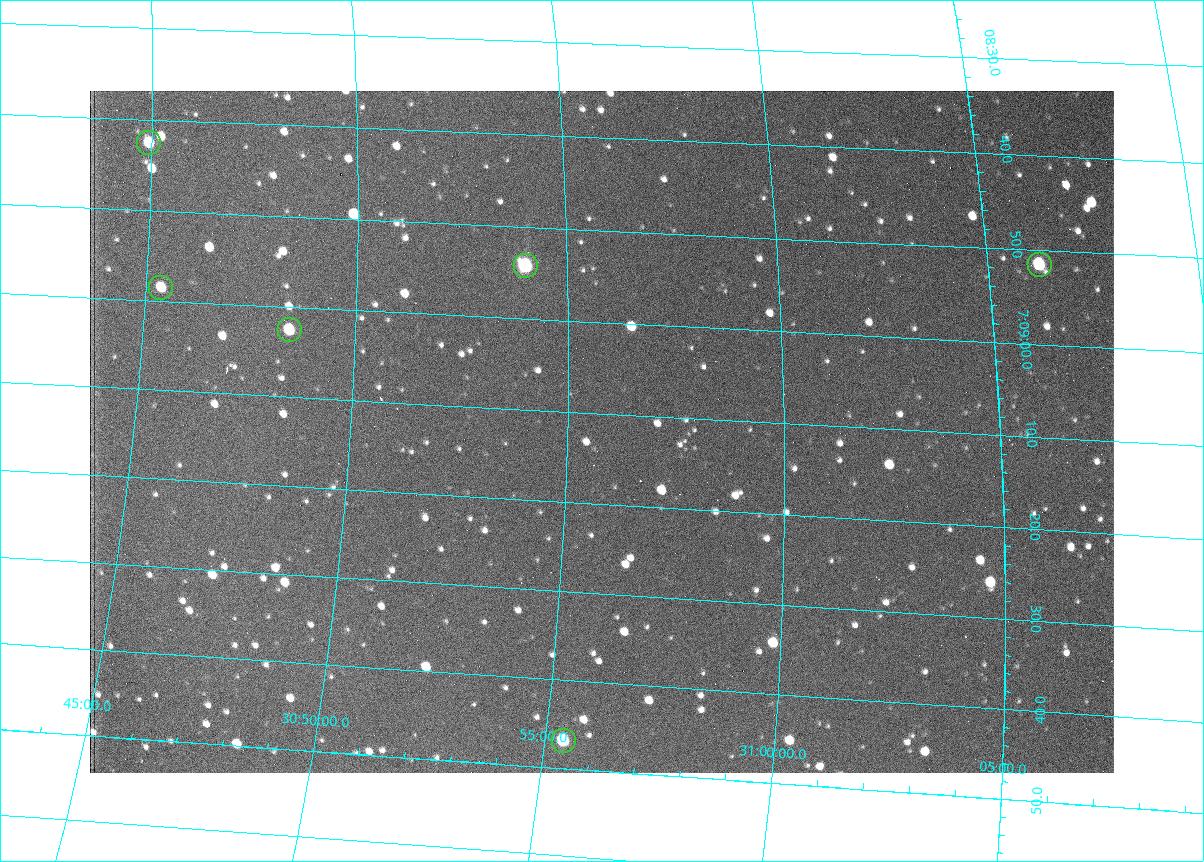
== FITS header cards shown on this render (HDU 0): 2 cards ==
NAXIS1  =                 1024 /fastest changing axis
NAXIS2  =                  682 /next to fastest changing axis

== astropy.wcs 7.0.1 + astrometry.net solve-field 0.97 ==
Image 1024 x 682 px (HDU 0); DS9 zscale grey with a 90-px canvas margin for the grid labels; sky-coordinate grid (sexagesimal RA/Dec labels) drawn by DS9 from the SOLVED WCS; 6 Tycho-2 reference stars matched to detected sources circled (green)
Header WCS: RA---TAN/DEC--TAN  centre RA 07:09:12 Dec +30:56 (107.30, +30.93 deg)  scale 1.44 arcsec/px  FOV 24.5' x 16.3'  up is -93 deg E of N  parity flipped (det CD > 0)
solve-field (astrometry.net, Tycho-2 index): VERIFIED the header's WCS against the Tycho-2 star catalogue (6 matches, 0 conflicts) and refined it, rather than solving blind
Solved WCS: RA---TAN-SIP/DEC--TAN-SIP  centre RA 07:09:12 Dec +30:56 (107.30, +30.93 deg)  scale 1.39 x 1.42 arcsec/px (non-square pixels)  FOV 23.7' x 16.1'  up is -91 deg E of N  parity flipped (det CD > 0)
The solver's refit moves the header's centre by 13 arcsec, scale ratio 0.9663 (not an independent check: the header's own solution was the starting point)
Tycho-2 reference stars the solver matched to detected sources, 6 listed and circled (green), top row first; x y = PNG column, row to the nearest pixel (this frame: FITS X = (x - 90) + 1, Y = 682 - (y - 91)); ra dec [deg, ICRS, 3 dp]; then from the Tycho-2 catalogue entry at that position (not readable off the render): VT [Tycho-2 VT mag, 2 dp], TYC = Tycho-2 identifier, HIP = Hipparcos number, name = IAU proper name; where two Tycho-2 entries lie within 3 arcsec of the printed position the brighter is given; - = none
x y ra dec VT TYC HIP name
149 143 107.177 +30.749 11.91 2438-477-1 - -
1040 265 107.215 +31.104 11.64 2438-821-1 - -
526 266 107.226 +30.900 10.76 2438-883-1 - -
161 288 107.244 +30.756 12.13 2438-718-1 - -
290 330 107.261 +30.807 12.26 2438-856-1 - -
564 741 107.445 +30.924 11.38 2438-1056-1 - -